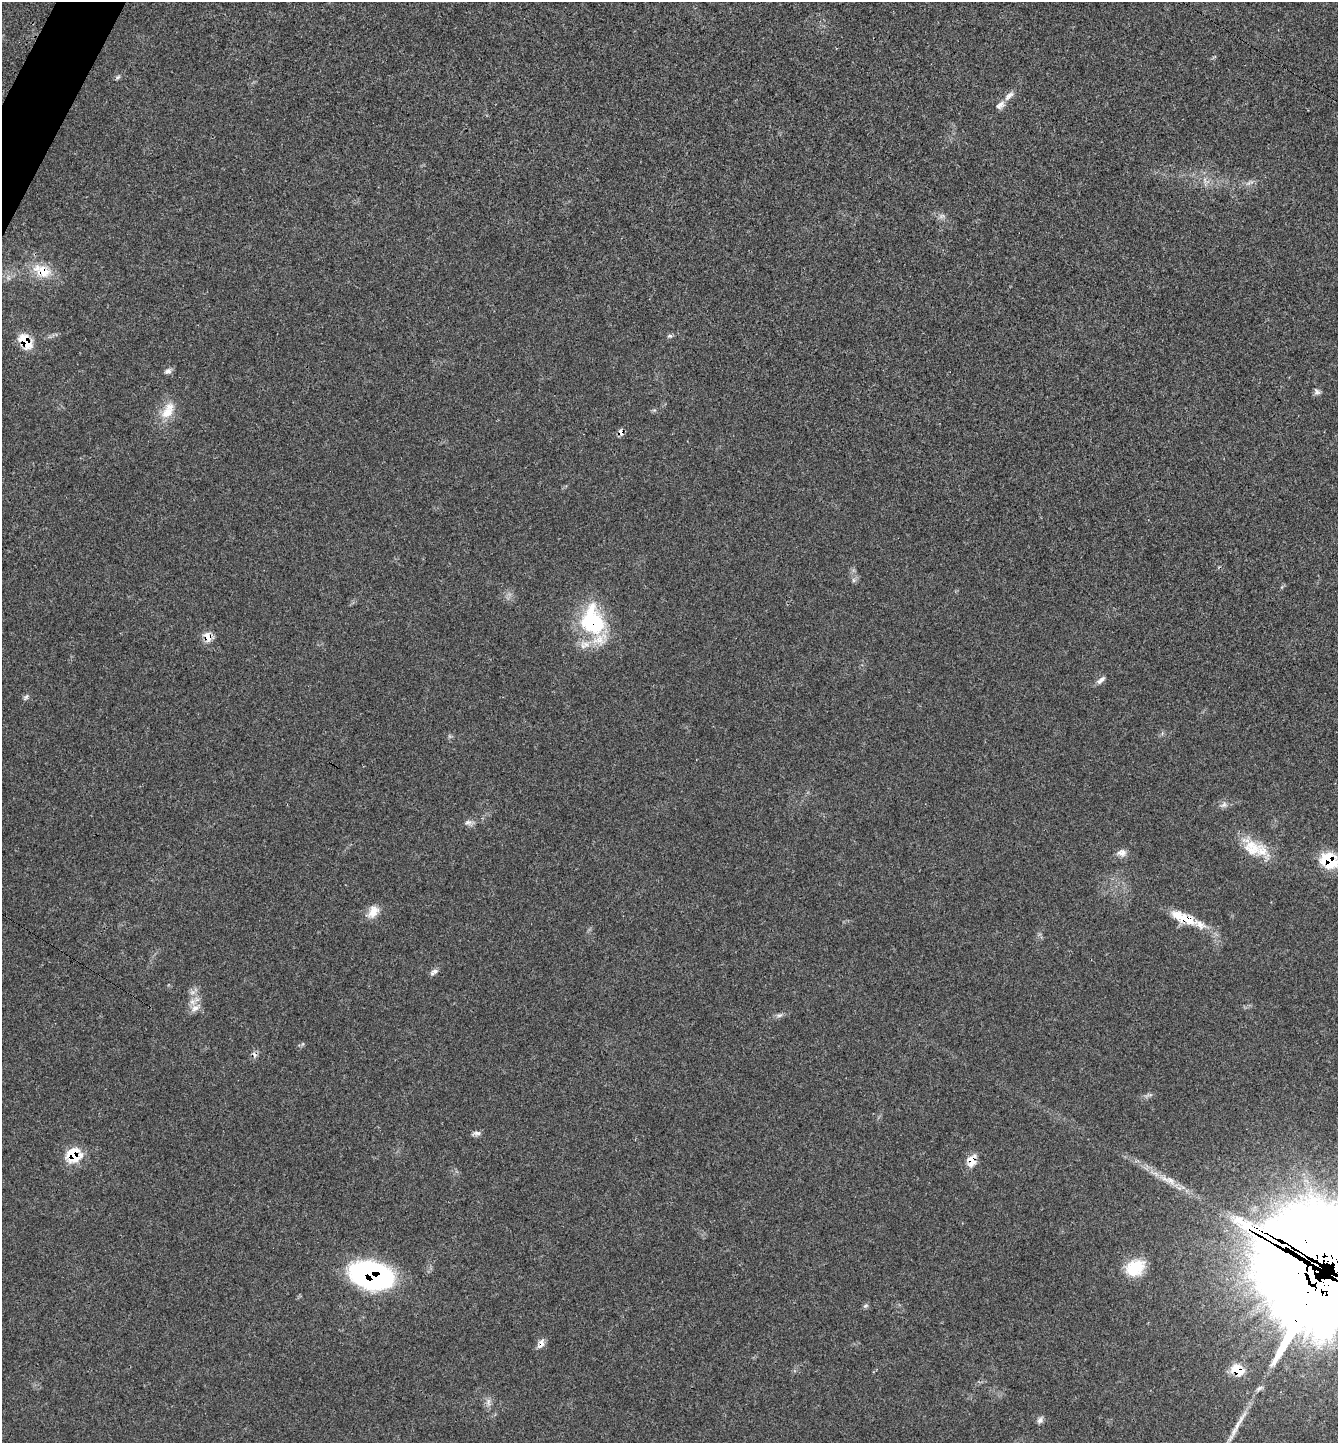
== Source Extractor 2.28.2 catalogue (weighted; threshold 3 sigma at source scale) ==
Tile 11 of 4 x 4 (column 3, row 3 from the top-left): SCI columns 2859-4194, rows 1484-2924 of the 5851 x 5844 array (HDU 1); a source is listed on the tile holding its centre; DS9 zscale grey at full resolution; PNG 1340 x 1445 px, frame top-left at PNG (2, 2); no overlay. Shown black and unused: <1% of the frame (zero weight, under 3 of 4 exposures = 2% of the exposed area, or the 3 px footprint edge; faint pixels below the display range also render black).
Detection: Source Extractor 2.28.2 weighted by HDU 2 'WHT'; one run over the whole footprint, this tile lists its part. Background 0.0451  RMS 0.0045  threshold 0.0202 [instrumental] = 3 sigma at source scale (4.5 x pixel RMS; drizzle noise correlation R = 1.50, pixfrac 1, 0.05/0.05 arcsec/px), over >= 5 px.
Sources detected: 48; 2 cosmic-ray / hot-pixel residue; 1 long thin detection or spike segment (spike, bleed or trail) — not listed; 8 inside a brighter listed object's ellipse — not listed separately; the other 37 listed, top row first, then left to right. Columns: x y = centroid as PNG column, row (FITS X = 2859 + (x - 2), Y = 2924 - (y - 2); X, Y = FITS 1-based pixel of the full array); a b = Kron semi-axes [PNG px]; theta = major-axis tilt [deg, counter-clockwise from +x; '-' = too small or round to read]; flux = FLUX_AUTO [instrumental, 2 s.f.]
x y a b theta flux
118 77 6 5 - 0.77
1009 96 15 7 42 2.5
1205 180 7 4 -72 1.1
1250 183 13 4 23 1.5
942 216 8 5 30 1.2
42 271 25 15 -27 11
670 336 7 5 6 0.81
25 341 19 11 -54 10
168 371 10 6 23 1.6
1317 391 10 6 -52 1.3
167 413 22 13 35 7.4
621 432 9 5 -61 2
592 621 38 29 -74 39
208 637 13 9 -68 4.3
1101 680 13 6 37 1.9
26 697 9 4 59 0.97
1223 805 11 6 38 1.6
468 822 11 6 -5 1.7
1252 848 32 22 -39 14
1121 853 13 9 5 2.5
1329 860 19 15 -28 18
373 912 18 12 56 5
1186 919 28 12 -22 11
434 972 11 6 30 1.7
195 1008 12 9 32 3.1
779 1015 10 6 15 1.3
477 1133 12 5 4 1.4
73 1155 12 11 - 17
972 1161 16 11 71 5.1
1171 1180 16 10 -42 4.2
1135 1268 24 18 32 13
371 1275 35 21 -14 110
1318 1292 128 90 73 3200
865 1306 7 5 19 0.83
541 1344 12 7 68 2.6
488 1402 11 6 86 1.9
1040 1420 10 7 63 1.4
Overlapping masked pixels (flux is a lower limit): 12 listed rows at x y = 42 271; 25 341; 621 432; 592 621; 208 637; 1329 860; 1186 919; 73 1155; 972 1161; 371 1275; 1318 1292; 541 1344
Isophote crosses this tile's border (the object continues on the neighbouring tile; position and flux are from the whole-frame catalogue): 2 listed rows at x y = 1329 860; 1318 1292